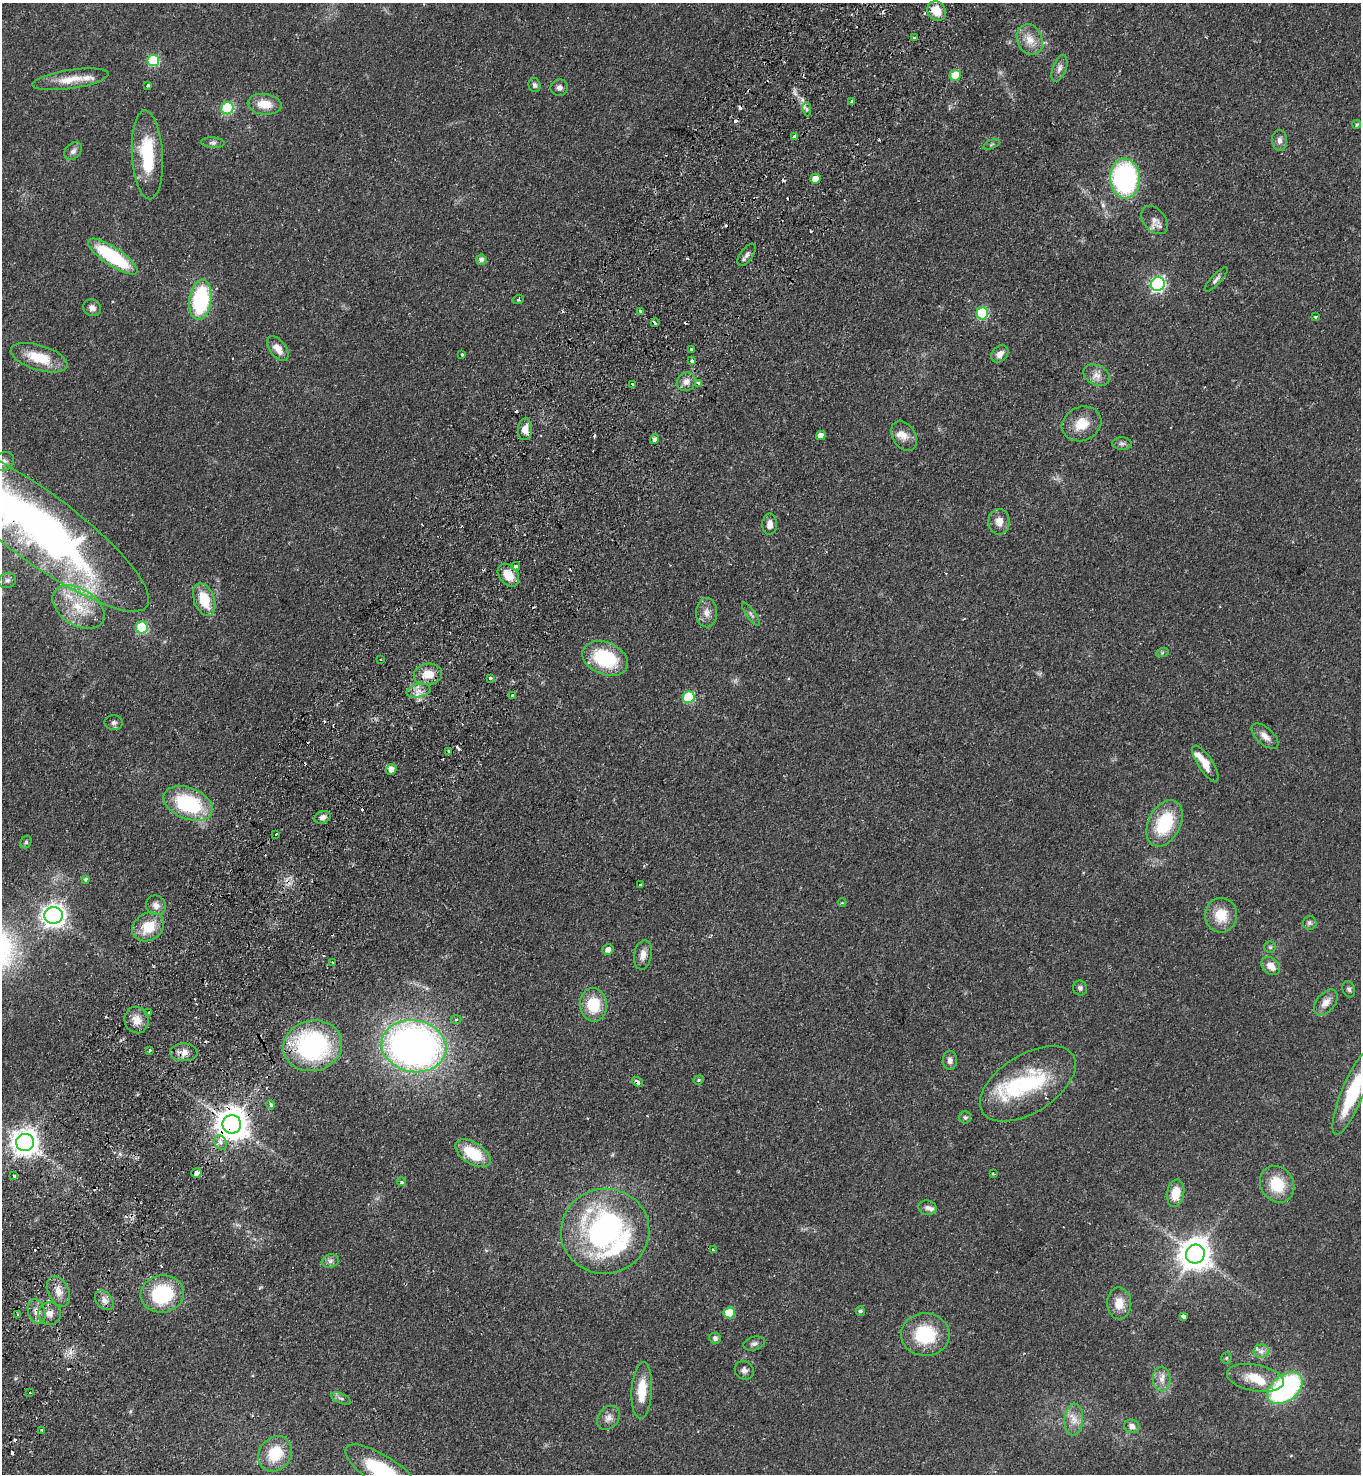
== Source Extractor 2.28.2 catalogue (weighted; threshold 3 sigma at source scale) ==
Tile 7 of 4 x 4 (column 3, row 2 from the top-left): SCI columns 3080-4438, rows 2996-4467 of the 6019 x 5989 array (HDU 1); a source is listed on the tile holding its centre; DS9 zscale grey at full resolution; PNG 1363 x 1476 px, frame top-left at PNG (2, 3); each listed source drawn as its Kron ellipse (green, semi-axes under 4 px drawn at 4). Shown black and unused: <1% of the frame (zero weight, under 2 of 3 exposures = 4% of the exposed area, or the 3 px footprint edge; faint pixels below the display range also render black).
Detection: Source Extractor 2.28.2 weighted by HDU 2 'WHT'; one run over the whole footprint, this tile lists its part. Background 0.0484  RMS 0.0055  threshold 0.0247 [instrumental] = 3 sigma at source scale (4.5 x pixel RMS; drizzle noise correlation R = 1.50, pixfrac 1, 0.05/0.05 arcsec/px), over >= 5 px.
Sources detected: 191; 1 inside a brighter object's white glare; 26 cosmic-ray / hot-pixel residue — neither listed nor drawn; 8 inside a brighter listed object's ellipse — not listed separately; the other 156 listed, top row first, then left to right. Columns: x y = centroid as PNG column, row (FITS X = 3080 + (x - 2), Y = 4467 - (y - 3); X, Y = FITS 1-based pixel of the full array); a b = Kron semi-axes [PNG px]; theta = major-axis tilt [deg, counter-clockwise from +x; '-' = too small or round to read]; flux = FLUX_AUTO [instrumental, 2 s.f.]
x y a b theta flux
936 11 10 8 -54 10
914 38 4 2 - 0.6
1030 40 16 12 -67 6.9
153 60 6 5 - 39
1059 68 14 6 70 2.8
955 75 5 5 - 12
70 79 38 9 8 10
148 85 3 3 - 1.2
534 85 7 6 - 1.5
559 88 8 8 - 2.2
851 101 4 3 - 0.88
265 104 17 10 -7 8.6
227 108 6 6 - 46
807 109 7 4 -82 1.1
1357 124 4 4 - 0.73
795 137 4 3 - 8
1279 140 10 7 -89 2.5
213 143 12 5 -4 1.6
991 144 9 3 21 0.74
73 151 10 7 48 2.2
147 155 44 15 -87 28
1125 178 20 15 -87 110
815 179 5 5 - 5.2
1154 220 16 10 -51 4.1
747 255 13 6 55 2.3
113 257 29 9 -34 43
481 260 5 5 - 2.2
1216 279 16 5 47 1.8
1158 284 7 6 - 120
200 300 20 11 82 53
518 300 6 3 18 0.6
92 308 9 8 - 2.4
641 311 4 4 - 6.7
982 313 6 6 - 42
1316 316 3 3 - 1.1
655 323 4 3 - 3.9
278 348 14 8 -53 5.2
691 349 3 3 - 1.8
462 354 4 3 - 0.6
1000 354 10 7 45 3.4
39 358 29 12 -17 16
692 361 3 3 - 1.9
1097 375 14 10 -27 4.1
686 382 10 9 - 3.3
633 384 3 3 - 12
699 384 4 3 - 2.2
1082 424 20 17 25 10
525 429 11 7 84 4.9
821 436 5 4 - 3.9
904 436 16 11 -59 5
654 439 5 4 - 2
1122 444 10 6 -1 1.5
3 462 11 9 31 3.1
999 522 13 10 90 4.5
770 524 11 7 89 3.5
39 527 134 34 -36 350
516 566 4 3 - 2
508 575 13 9 -50 8.7
7 580 9 7 26 1.9
204 600 17 10 -69 15
78 607 29 18 -33 19
707 613 14 10 -89 4.1
751 614 14 4 -55 1.6
142 627 6 6 - 40
1162 653 6 4 19 0.77
605 658 24 16 -23 33
381 659 3 2 - 1.2
428 674 14 10 11 8.5
490 678 3 3 - 1.2
418 691 12 6 12 3.7
512 695 3 3 - 1.3
689 697 6 5 - 36
114 723 9 7 -8 1.8
1265 736 16 8 -42 4.1
449 751 3 2 - 0.54
1205 764 21 7 -57 7.3
391 769 5 5 - 3.6
188 803 26 15 -22 46
322 817 8 6 20 2.7
1164 823 25 16 63 29
276 834 3 2 - 0.58
26 842 6 5 - 1
85 879 4 4 - 0.96
641 885 3 3 - 3.2
842 903 4 3 - 0.46
156 905 10 9 - 3
54 915 9 8 - 420
1221 915 17 16 - 12
1309 923 7 7 - 1.4
148 927 17 13 32 13
1270 947 6 5 - 0.88
608 950 5 5 - 3
643 955 15 8 80 4.1
333 962 3 2 - 0.69
1271 966 10 7 -40 5.2
1080 988 7 7 - 1.5
1349 989 8 6 -70 1.4
1326 1002 15 9 50 4.7
593 1005 16 13 -84 17
149 1012 3 3 - 0.88
456 1019 5 3 - 0.71
137 1020 13 12 - 5.3
313 1046 29 25 13 77
414 1046 32 26 -11 310
150 1050 3 3 - 0.74
184 1052 14 9 -1 4.1
950 1060 9 7 -88 2.3
699 1080 5 4 - 0.68
637 1082 6 3 -38 4.8
1028 1084 54 29 32 47
1353 1093 45 11 68 33
271 1105 5 4 - 1.6
965 1118 6 6 - 1.1
232 1124 9 9 - 970
25 1143 9 8 - 590
221 1143 8 5 -59 2.4
473 1153 19 10 -33 18
197 1173 5 5 - 5.7
993 1174 3 3 - 0.79
14 1176 3 3 - 1.1
402 1182 4 4 - 0.96
1277 1184 19 16 -56 17
1176 1193 14 8 79 10
928 1208 9 7 -11 2.1
605 1231 44 42 11 130
713 1250 3 3 - 1.3
1195 1254 9 9 - 940
330 1261 9 6 16 1.8
58 1291 16 10 -65 5.2
162 1294 22 18 9 36
104 1300 11 7 -50 2.7
1119 1303 16 12 -89 7.2
860 1311 4 4 - 1.2
37 1312 13 8 -71 4.2
49 1313 11 11 - 4
729 1313 5 5 - 20
18 1315 4 3 - 1.6
1183 1316 4 3 - 4.3
925 1335 24 21 -2 29
715 1338 6 5 - 1.9
754 1344 11 6 15 1.8
1261 1351 8 6 1 2.5
1226 1358 5 5 - 0.68
744 1370 10 9 - 2.1
1255 1378 29 13 -10 14
1162 1379 12 9 -88 3.9
1285 1388 20 13 38 97
642 1390 28 10 87 13
30 1392 3 3 - 1.2
341 1399 10 5 -24 1.5
608 1418 13 10 52 3.5
1074 1420 16 9 86 5.2
1132 1426 7 6 - 2.8
42 1430 3 2 - 0.93
275 1454 19 16 53 18
383 1471 44 15 -33 41
Overlapping masked pixels (flux is a lower limit): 7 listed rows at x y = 795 137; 641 311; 39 527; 184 1052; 637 1082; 232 1124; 37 1312
Isophote crosses this tile's border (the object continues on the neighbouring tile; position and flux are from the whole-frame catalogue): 4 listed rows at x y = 3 462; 39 527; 1353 1093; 383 1471